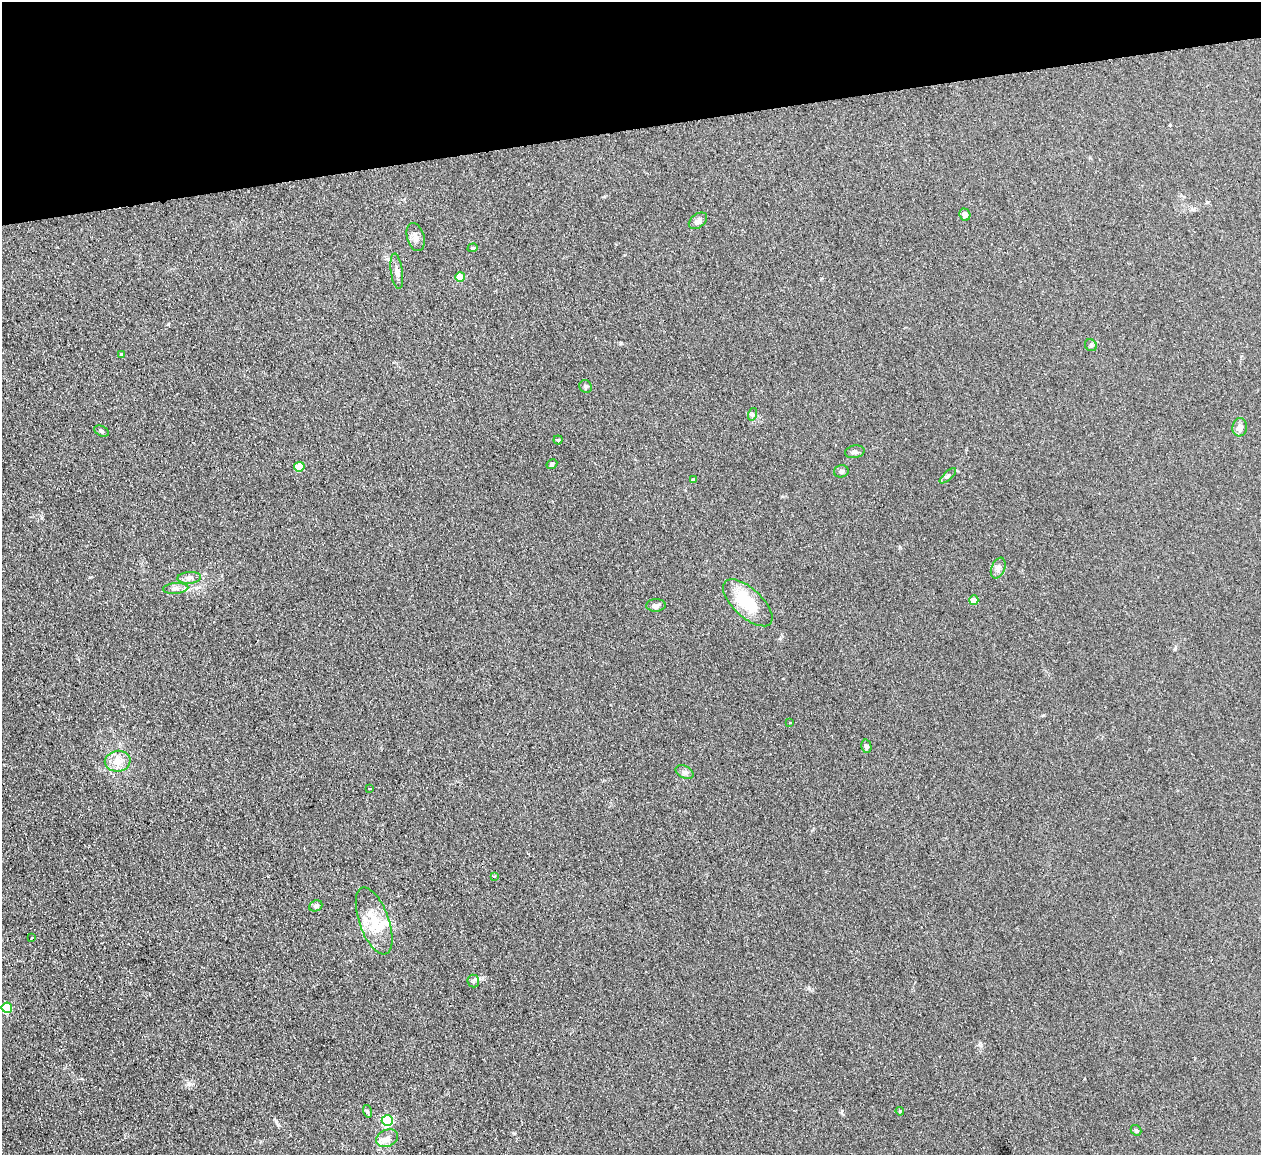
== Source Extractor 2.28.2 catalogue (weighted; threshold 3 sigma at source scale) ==
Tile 3 of 4 x 4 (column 3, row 1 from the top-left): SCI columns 2576-3834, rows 3619-4771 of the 5150 x 5049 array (HDU 1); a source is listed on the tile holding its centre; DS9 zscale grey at full resolution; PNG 1263 x 1157 px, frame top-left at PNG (2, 2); each listed source drawn as its Kron ellipse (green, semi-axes under 4 px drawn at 4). Shown black and unused: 11% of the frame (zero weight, under 2 of 3 exposures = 3% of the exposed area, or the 3 px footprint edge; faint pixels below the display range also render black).
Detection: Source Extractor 2.28.2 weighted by HDU 2 'WHT'; one run over the whole footprint, this tile lists its part. Background 0.13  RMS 0.012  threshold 0.0544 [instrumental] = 3 sigma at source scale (4.5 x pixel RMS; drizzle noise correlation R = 1.50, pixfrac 1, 0.05/0.05 arcsec/px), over >= 5 px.
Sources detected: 44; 1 inside a brighter object's white glare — neither listed nor drawn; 2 inside a brighter listed object's ellipse — not listed separately; the other 41 listed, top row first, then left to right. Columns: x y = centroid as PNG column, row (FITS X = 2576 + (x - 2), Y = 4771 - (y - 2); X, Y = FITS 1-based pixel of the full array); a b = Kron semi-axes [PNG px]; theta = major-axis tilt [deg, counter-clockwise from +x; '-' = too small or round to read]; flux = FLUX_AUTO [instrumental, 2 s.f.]
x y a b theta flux
965 215 6 5 - 3.6
698 221 10 6 37 5.7
416 237 14 8 -75 6.4
473 248 5 4 - 1.5
397 271 18 6 -82 5.9
460 277 5 5 - 22
1091 345 6 5 - 2.2
121 354 4 3 - 1
586 387 7 6 - 2.2
753 414 6 4 72 1.9
1240 427 9 7 81 7
101 431 7 5 -28 2.1
558 440 4 4 - 1.5
855 452 10 6 11 3.5
552 464 6 4 31 1.7
299 467 5 5 - 32
841 471 7 6 - 2.8
948 476 10 4 42 2.3
693 480 3 3 - 1.8
998 568 11 6 67 4.3
189 578 12 6 4 4.5
176 588 12 5 5 4.5
974 600 4 4 - 15
748 603 31 14 -43 50
656 605 10 6 3 4.6
790 723 3 3 - 3.7
866 746 7 5 -77 2.7
118 761 13 10 8 11
684 772 9 6 -26 3.5
370 788 3 2 - 1.7
494 876 3 2 - 2.1
316 906 7 5 22 2.3
374 921 35 15 -70 33
32 938 3 3 - 3.9
473 981 6 6 - 2.5
7 1008 5 5 - 53
367 1111 6 4 -72 1.6
900 1111 4 3 - 1.2
387 1120 6 5 - 100
1136 1130 6 4 -41 1.7
387 1138 11 8 23 7
Unlisted compact peaks at least as high as the median listed source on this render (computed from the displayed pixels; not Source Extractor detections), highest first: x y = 276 1121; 189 1084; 809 988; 168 324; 514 1133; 900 547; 90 577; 1175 649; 980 1043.